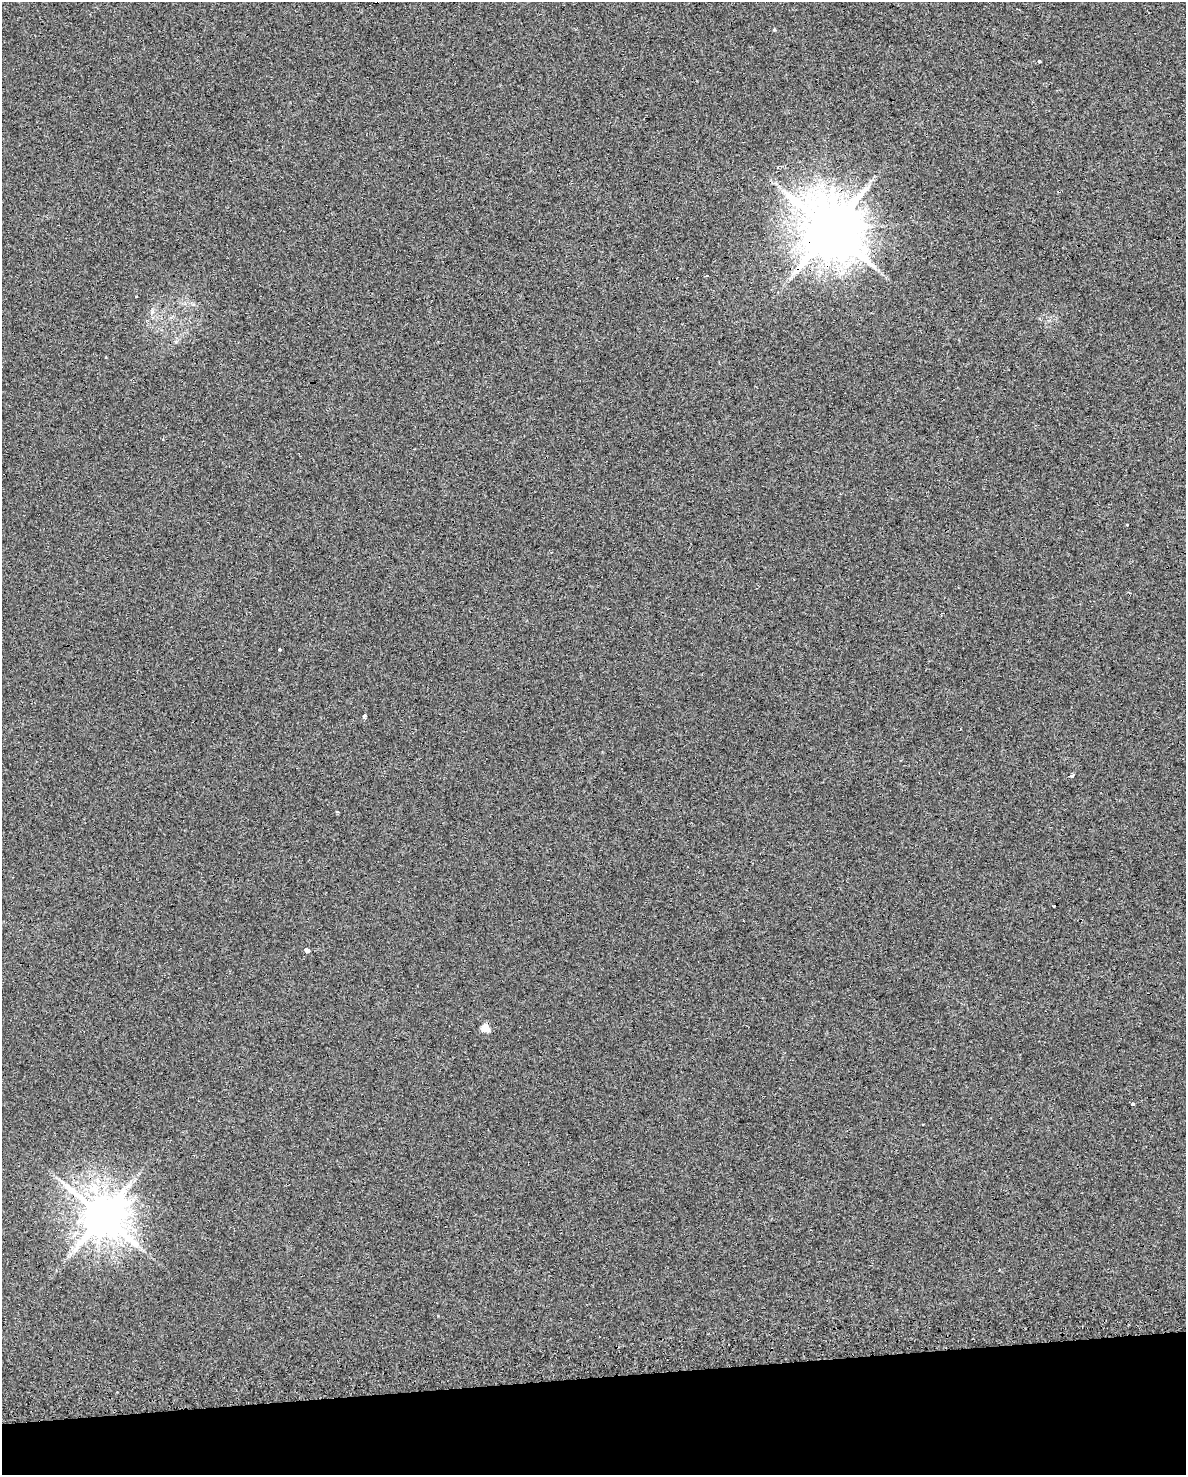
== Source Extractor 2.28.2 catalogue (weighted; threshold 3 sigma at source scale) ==
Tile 10 of 4 x 3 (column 2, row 3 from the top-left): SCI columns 1222-2405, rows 63-1535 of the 4772 x 4534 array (HDU 1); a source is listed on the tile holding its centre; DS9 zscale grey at full resolution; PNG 1188 x 1477 px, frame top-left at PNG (2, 2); no overlay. Shown black and unused: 7% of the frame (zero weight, under 2 of 3 exposures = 3% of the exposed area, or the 3 px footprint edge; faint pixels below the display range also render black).
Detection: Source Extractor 2.28.2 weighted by HDU 2 'WHT'; one run over the whole footprint, this tile lists its part. Background 0.0301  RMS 0.013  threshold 0.0601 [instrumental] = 3 sigma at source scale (4.5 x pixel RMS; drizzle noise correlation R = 1.50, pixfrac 1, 0.0396/0.0396 arcsec/px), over >= 5 px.
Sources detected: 21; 6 cosmic-ray / hot-pixel residue — not listed; the other 15 listed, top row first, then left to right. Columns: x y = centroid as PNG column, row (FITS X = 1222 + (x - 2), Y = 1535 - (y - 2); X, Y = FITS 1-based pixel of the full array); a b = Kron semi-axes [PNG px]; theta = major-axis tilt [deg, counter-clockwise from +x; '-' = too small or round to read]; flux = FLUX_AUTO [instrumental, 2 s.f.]
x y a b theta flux
774 30 4 4 - 1.5
1039 61 3 3 - 8.4
778 167 4 3 - 1.5
830 230 16 15 - 9000
152 312 7 4 73 2.6
106 357 3 3 - 1.9
1127 525 3 3 - 3.2
279 649 3 3 - 3.5
365 716 3 3 - 31
1071 776 4 3 - 6.6
337 812 4 3 - 1.3
307 951 4 3 - 330
485 1028 5 5 - 34
1133 1104 3 3 - 5
102 1216 12 12 - 4700
Overlapping masked pixels (flux is a lower limit): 2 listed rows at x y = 830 230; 102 1216